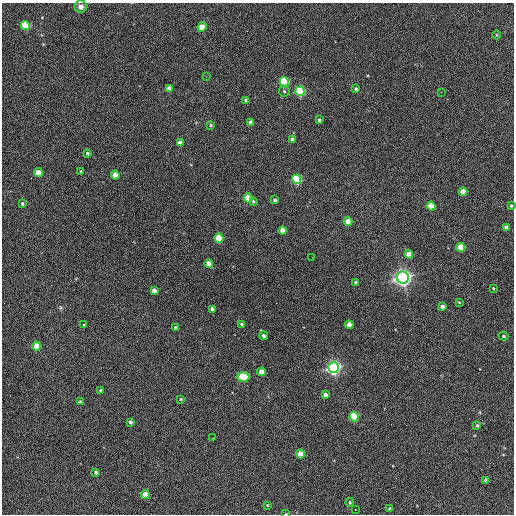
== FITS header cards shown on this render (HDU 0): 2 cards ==
NAXIS1  =                  512 / Axis length
NAXIS2  =                  512 / Axis length

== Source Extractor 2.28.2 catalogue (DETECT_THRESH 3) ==
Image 512 x 512 px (HDU 0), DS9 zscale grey, 1 PNG px = 1 image px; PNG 516 x 516 px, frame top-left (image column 1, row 512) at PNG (2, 3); each listed source drawn as its Kron ellipse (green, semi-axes under 4 px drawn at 4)
Background 417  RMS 22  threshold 65.9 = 3 sigma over >= 5 px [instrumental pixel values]
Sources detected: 71; all 71 listed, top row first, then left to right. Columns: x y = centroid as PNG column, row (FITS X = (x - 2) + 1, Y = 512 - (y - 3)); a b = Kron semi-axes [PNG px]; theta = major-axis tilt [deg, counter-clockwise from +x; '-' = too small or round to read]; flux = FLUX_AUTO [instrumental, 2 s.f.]
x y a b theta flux
81 7 6 6 - 6600
25 25 4 4 - 100000
202 27 5 4 - 40000
497 35 4 3 - 1200
206 77 2 2 - 810
284 82 5 4 - 180000
169 89 4 4 - 19000
356 89 4 3 - 3400
284 91 5 5 - 2200
300 91 5 4 - 240000
441 92 2 2 - 730
246 100 4 3 - 5200
319 120 4 3 - 2800
250 122 4 3 - 3900
211 125 4 3 - 1700
292 139 3 3 - 3300
180 143 4 4 - 14000
87 153 3 3 - 2300
81 171 3 3 - 1200
38 173 4 4 - 30000
115 175 4 4 - 26000
296 179 5 4 - 220000
463 192 4 4 - 25000
248 198 4 4 - 41000
275 200 3 3 - 2900
253 201 4 3 - 2300
22 204 3 3 - 3000
431 206 4 4 - 49000
511 206 3 3 - 2200
348 221 4 4 - 24000
506 228 4 4 - 8700
283 231 4 4 - 18000
219 238 4 4 - 82000
461 247 4 4 - 59000
409 254 4 4 - 31000
312 257 2 2 - 630
209 263 4 4 - 15000
403 278 6 6 - 990000
356 282 4 3 - 2600
493 288 3 2 - 1200
154 291 4 4 - 10000
459 302 3 2 - 1100
442 307 4 3 - 6200
213 309 4 3 - 6700
242 324 4 3 - 3200
84 325 3 3 - 1900
349 325 4 4 - 20000
176 328 4 3 - 3900
264 336 4 4 - 4200
503 336 5 4 - 1800
37 346 4 4 - 30000
333 368 5 5 - 660000
262 372 4 4 - 22000
243 377 6 4 -2 100000
101 391 4 4 - 3700
325 395 4 4 - 7100
181 399 3 2 - 1500
80 402 4 3 - 3000
354 417 4 4 - 130000
130 422 3 3 - 3700
477 425 3 3 - 1700
213 438 2 2 - 790
300 454 4 4 - 32000
96 472 3 3 - 2900
486 480 4 3 - 4600
145 494 4 4 - 19000
350 502 4 3 - 1800
267 505 3 3 - 1000
390 509 3 3 - 2400
355 510 2 2 - 1000
286 514 3 2 - 1100
At the frame edge (FLAGS 8, measured only in part): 2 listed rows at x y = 511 206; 286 514